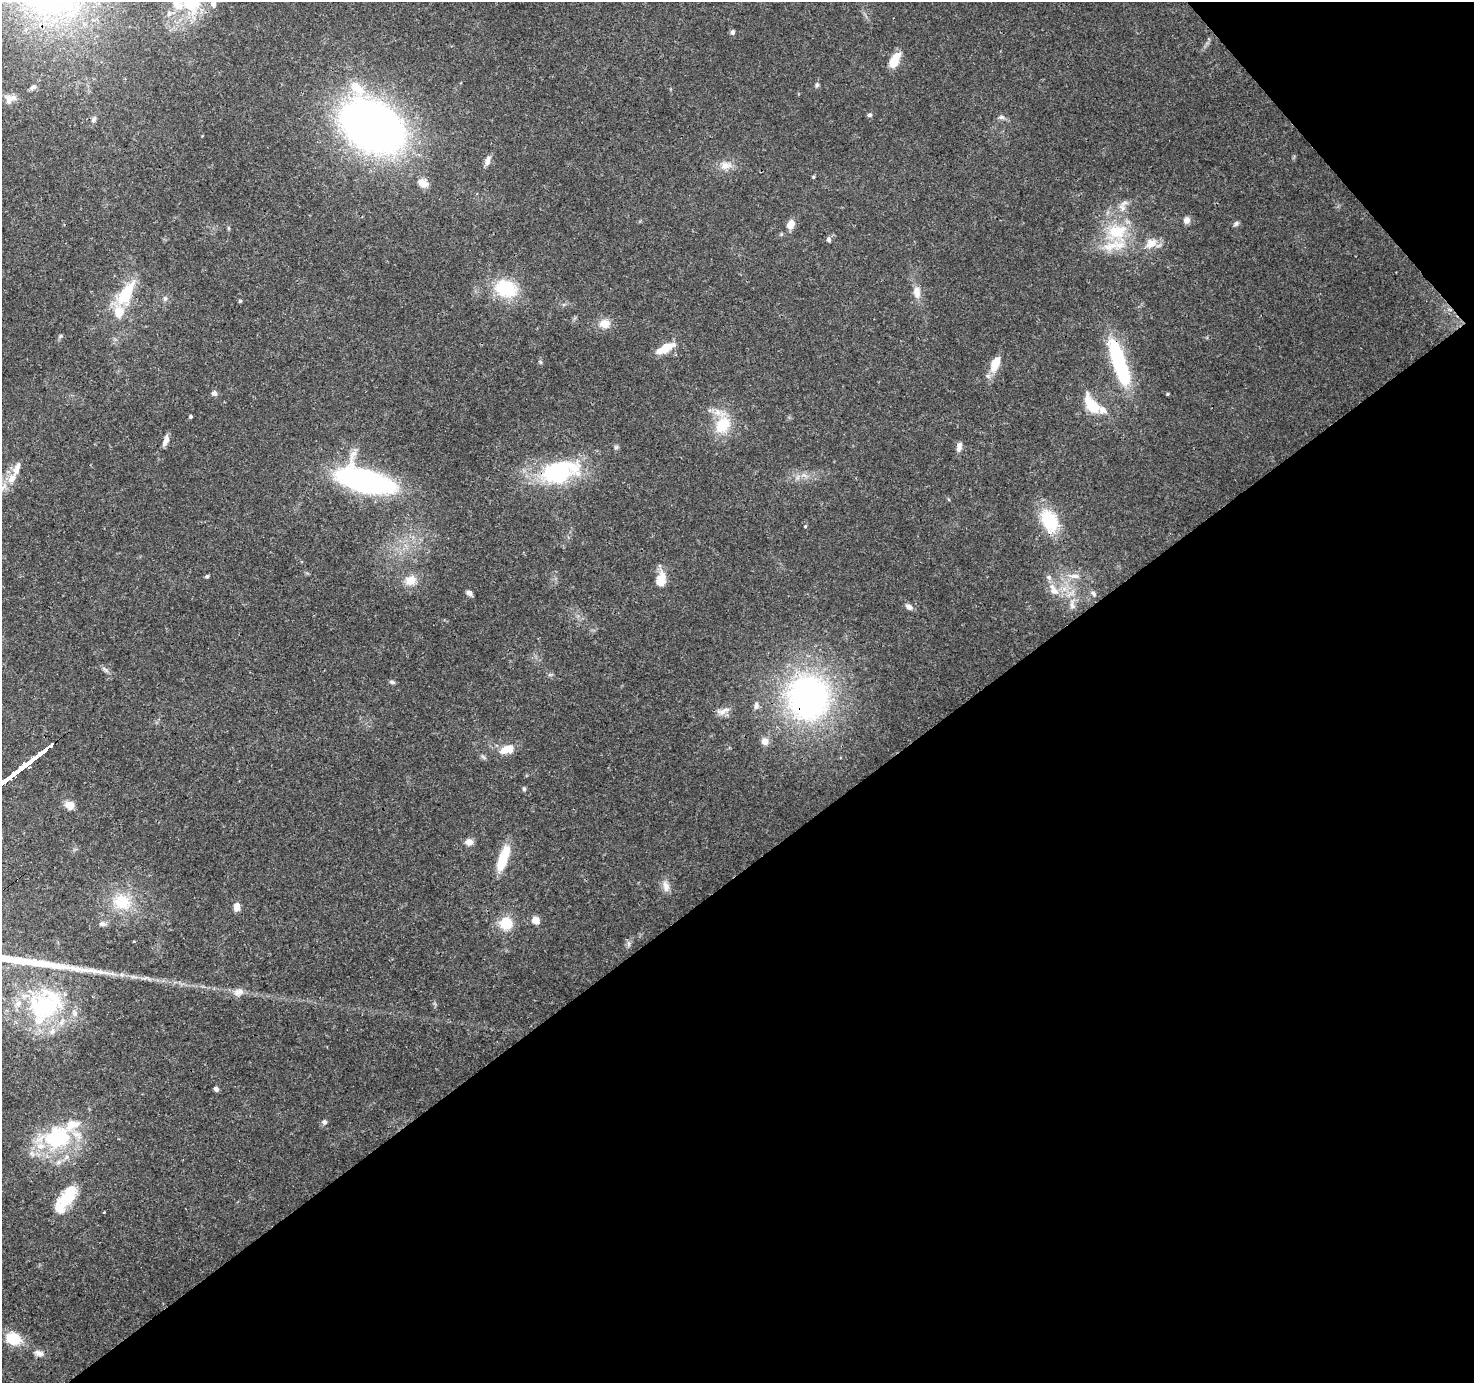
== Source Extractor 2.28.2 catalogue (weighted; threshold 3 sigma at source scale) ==
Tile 12 of 4 x 4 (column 4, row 3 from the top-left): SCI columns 4512-5983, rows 1593-2973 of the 6088 x 6013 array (HDU 1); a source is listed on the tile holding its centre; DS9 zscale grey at full resolution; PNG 1476 x 1385 px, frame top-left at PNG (2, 2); no overlay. Shown black and unused: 39% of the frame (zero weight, under 3 of 4 exposures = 8% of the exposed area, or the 3 px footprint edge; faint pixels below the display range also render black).
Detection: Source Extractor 2.28.2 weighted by HDU 2 'WHT'; one run over the whole footprint, this tile lists its part. Background 0.0917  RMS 0.0036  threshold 0.0164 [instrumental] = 3 sigma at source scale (4.5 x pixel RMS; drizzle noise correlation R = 1.50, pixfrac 1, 0.0396/0.0396 arcsec/px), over >= 5 px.
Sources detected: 101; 4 inside a brighter object's white glare — not listed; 13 inside a brighter listed object's ellipse — not listed separately; the other 84 listed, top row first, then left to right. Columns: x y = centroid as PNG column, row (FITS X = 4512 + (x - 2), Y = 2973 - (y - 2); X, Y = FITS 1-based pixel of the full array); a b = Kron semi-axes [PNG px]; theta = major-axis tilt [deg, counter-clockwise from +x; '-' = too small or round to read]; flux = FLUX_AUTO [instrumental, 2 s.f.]
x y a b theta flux
177 2 34 15 87 13
213 3 10 7 90 2.2
733 32 6 5 - 0.92
894 63 12 11 - 4.4
817 85 6 5 - 0.77
33 87 9 6 38 1.1
9 99 14 10 74 2.9
870 115 6 5 - 0.81
1001 117 8 6 -14 1.1
94 119 9 5 57 1.1
373 126 56 40 -32 240
487 161 13 6 71 2.2
725 165 16 12 12 4.1
813 177 5 4 - 0.39
423 183 14 11 -29 3.4
1186 220 9 8 - 1.8
1236 224 8 6 40 0.89
790 225 10 7 64 4.5
228 228 6 4 -89 0.46
1117 232 33 28 19 21
829 239 7 5 -76 1
1151 243 15 10 36 5
506 288 25 18 -17 21
917 292 15 9 -84 3.5
126 293 32 18 62 17
165 299 8 6 88 1
240 301 5 4 - 0.44
605 324 15 13 4 4
60 336 6 5 - 0.62
666 348 23 8 28 7.7
1117 357 51 16 -71 32
540 362 6 5 - 0.58
995 363 17 9 65 7.4
214 393 7 6 - 1.3
1167 394 4 4 - 0.41
1093 407 15 9 -62 14
191 416 4 4 - 0.49
722 425 19 14 50 13
166 440 15 6 72 2.2
616 447 6 6 - 0.71
959 447 13 6 78 1.9
560 472 56 29 14 37
805 475 10 3 -21 1
12 478 17 10 55 4.7
365 481 47 19 -16 110
1049 521 29 18 -67 17
805 526 4 4 - 0.47
207 576 5 4 - 0.59
1075 576 18 6 -2 3.1
1049 577 9 6 -49 1.3
410 580 16 14 12 5.3
661 580 16 10 76 7.3
1054 591 13 9 -28 3.8
469 593 7 5 -41 1.4
1093 594 9 6 -57 1
1072 605 15 7 -78 2.7
909 607 9 6 -36 1.7
392 682 8 4 -15 0.79
808 697 49 46 81 120
756 705 11 7 84 1.4
723 711 20 8 19 2.7
765 741 8 7 - 3.2
507 749 17 8 17 6.7
524 789 6 5 - 0.64
70 805 11 8 -31 3.8
469 842 10 8 -11 2.3
503 858 28 9 71 13
666 886 16 9 -79 2.7
122 902 26 21 -14 14
237 907 9 7 87 2.6
535 920 6 6 - 4.8
506 923 6 6 - 25
102 924 10 6 -16 1.2
134 941 4 3 - 0.34
629 943 9 4 -90 0.99
238 992 14 10 18 2.9
45 1008 47 43 19 49
216 1089 5 5 - 0.99
324 1122 6 6 - 1.1
57 1138 43 30 10 37
68 1196 30 15 55 14
104 1212 2 2 - 0.29
13 1339 16 13 -21 10
39 1353 14 8 -18 2.1
Overlapping masked pixels (flux is a lower limit): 3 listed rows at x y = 1117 357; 560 472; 808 697
Isophote crosses this tile's border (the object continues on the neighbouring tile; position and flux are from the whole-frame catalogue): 2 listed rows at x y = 177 2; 213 3